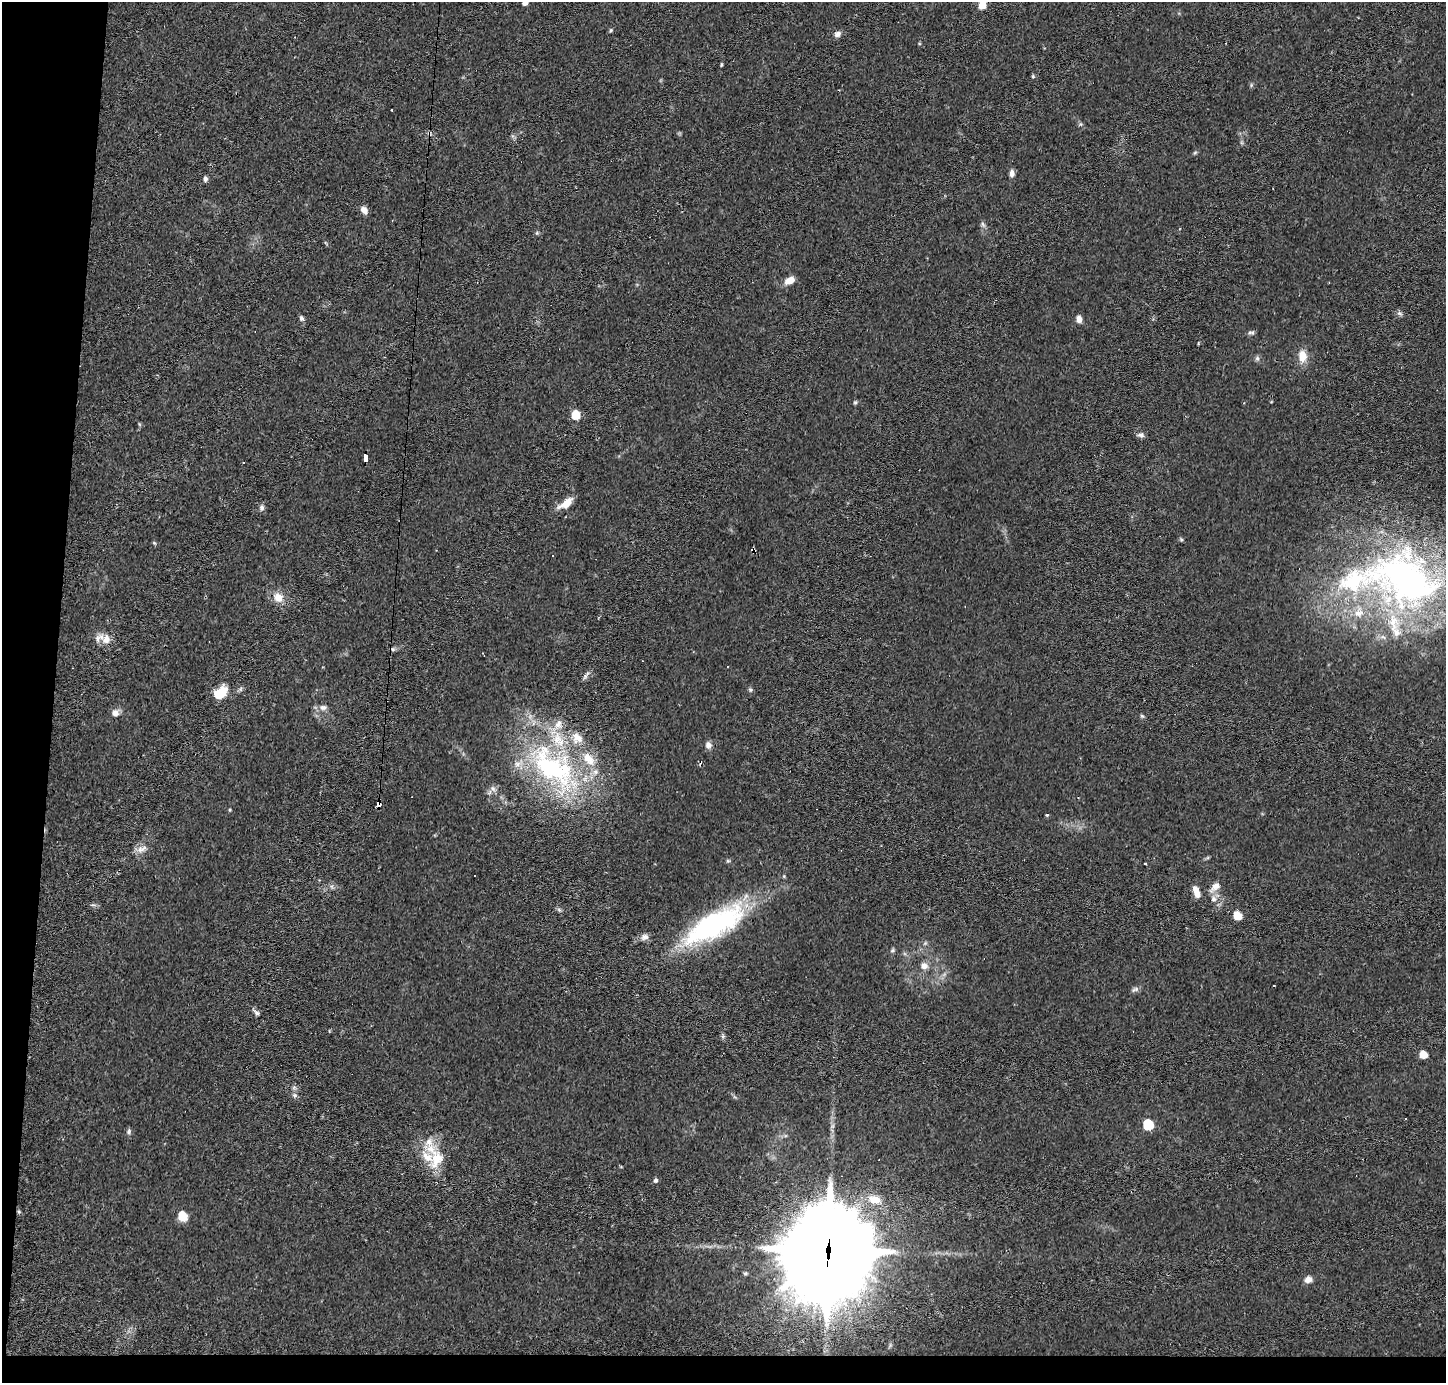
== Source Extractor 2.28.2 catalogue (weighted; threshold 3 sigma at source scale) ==
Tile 7 of 3 x 3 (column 1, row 3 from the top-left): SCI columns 1-1444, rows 98-1478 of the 4333 x 4358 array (HDU 1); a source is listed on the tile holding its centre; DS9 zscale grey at full resolution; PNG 1448 x 1385 px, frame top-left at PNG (2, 2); no overlay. Shown black and unused: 6% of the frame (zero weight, under 2 of 3 exposures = <1% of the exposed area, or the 3 px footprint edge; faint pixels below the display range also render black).
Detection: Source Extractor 2.28.2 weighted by HDU 2 'WHT'; one run over the whole footprint, this tile lists its part. Background 0.0293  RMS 0.0046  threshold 0.0207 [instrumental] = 3 sigma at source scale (4.5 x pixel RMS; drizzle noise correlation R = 1.50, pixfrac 1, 0.05/0.05 arcsec/px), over >= 5 px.
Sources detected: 93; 6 cosmic-ray / hot-pixel residue — not listed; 12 inside a brighter listed object's ellipse — not listed separately; the other 75 listed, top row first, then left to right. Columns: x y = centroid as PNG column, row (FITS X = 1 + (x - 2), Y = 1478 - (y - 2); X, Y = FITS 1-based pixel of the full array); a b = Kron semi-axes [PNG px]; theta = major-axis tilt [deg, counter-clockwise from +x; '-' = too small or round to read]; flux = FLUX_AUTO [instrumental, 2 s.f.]
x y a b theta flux
525 2 5 4 - 3.3
982 5 5 5 - 14
611 30 5 5 - 0.55
837 34 9 7 30 1.9
721 65 4 3 - 0.55
1033 76 5 4 - 0.62
1251 85 5 5 - 0.68
392 110 3 2 - 0.8
1080 124 6 4 -89 0.73
1195 152 6 4 20 0.63
1012 174 9 6 -89 2
205 179 7 5 -89 1.2
364 210 7 6 - 3.4
983 224 9 5 -69 1.2
537 233 5 5 - 0.69
790 280 11 7 22 4.5
1399 313 8 6 -15 1.2
301 318 7 6 - 1.1
1079 319 9 6 -82 2.4
1251 332 8 5 2 1
1302 356 14 10 -86 5.8
1257 358 7 5 70 1
855 402 6 4 43 0.64
576 415 6 6 - 14
139 424 6 4 -71 0.52
1141 435 9 7 -5 1.5
365 458 7 4 87 51
566 503 20 8 35 5.6
262 508 10 7 -90 1.4
1181 540 6 4 -2 0.61
154 543 6 4 -45 0.53
753 550 4 3 - 1.8
1405 579 93 62 -27 200
278 597 14 12 -48 5.4
106 639 14 12 -79 4.6
393 649 6 5 - 0.84
586 676 14 4 56 1.4
750 690 6 5 - 0.77
220 693 17 11 43 10
323 707 11 7 5 2.3
115 713 9 8 - 2.9
1142 716 6 5 - 0.69
708 745 9 8 - 2.1
554 768 90 44 -43 100
493 789 9 6 -63 1.6
378 804 6 4 80 110
230 810 5 3 - 0.46
1047 815 4 3 - 0.96
141 849 16 9 25 3.4
728 861 6 4 0 0.61
1145 864 3 2 - 0.43
1215 887 18 8 43 3.6
1196 891 15 7 -68 3.9
1214 899 9 7 -20 2.2
1237 916 5 5 - 14
714 925 79 27 29 79
645 937 11 8 20 2.3
925 943 6 5 - 0.77
892 950 7 5 23 0.79
924 966 9 8 - 3.1
1274 986 2 2 - 0.58
1135 989 12 5 18 1.4
256 1012 13 5 -42 1.4
723 1036 6 6 - 0.84
1423 1055 5 5 - 11
294 1095 8 7 - 1.4
1148 1125 6 6 - 32
129 1131 8 5 70 0.99
437 1159 28 18 62 12
655 1180 6 5 - 1.1
874 1200 20 12 -18 7.8
19 1212 6 4 -45 0.68
183 1216 6 5 - 19
828 1251 33 26 80 9800
1308 1279 9 8 - 2.5
Overlapping masked pixels (flux is a lower limit): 4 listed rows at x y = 365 458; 753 550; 378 804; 828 1251
Isophote crosses this tile's border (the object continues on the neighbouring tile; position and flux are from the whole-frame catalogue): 2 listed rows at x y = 525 2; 982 5